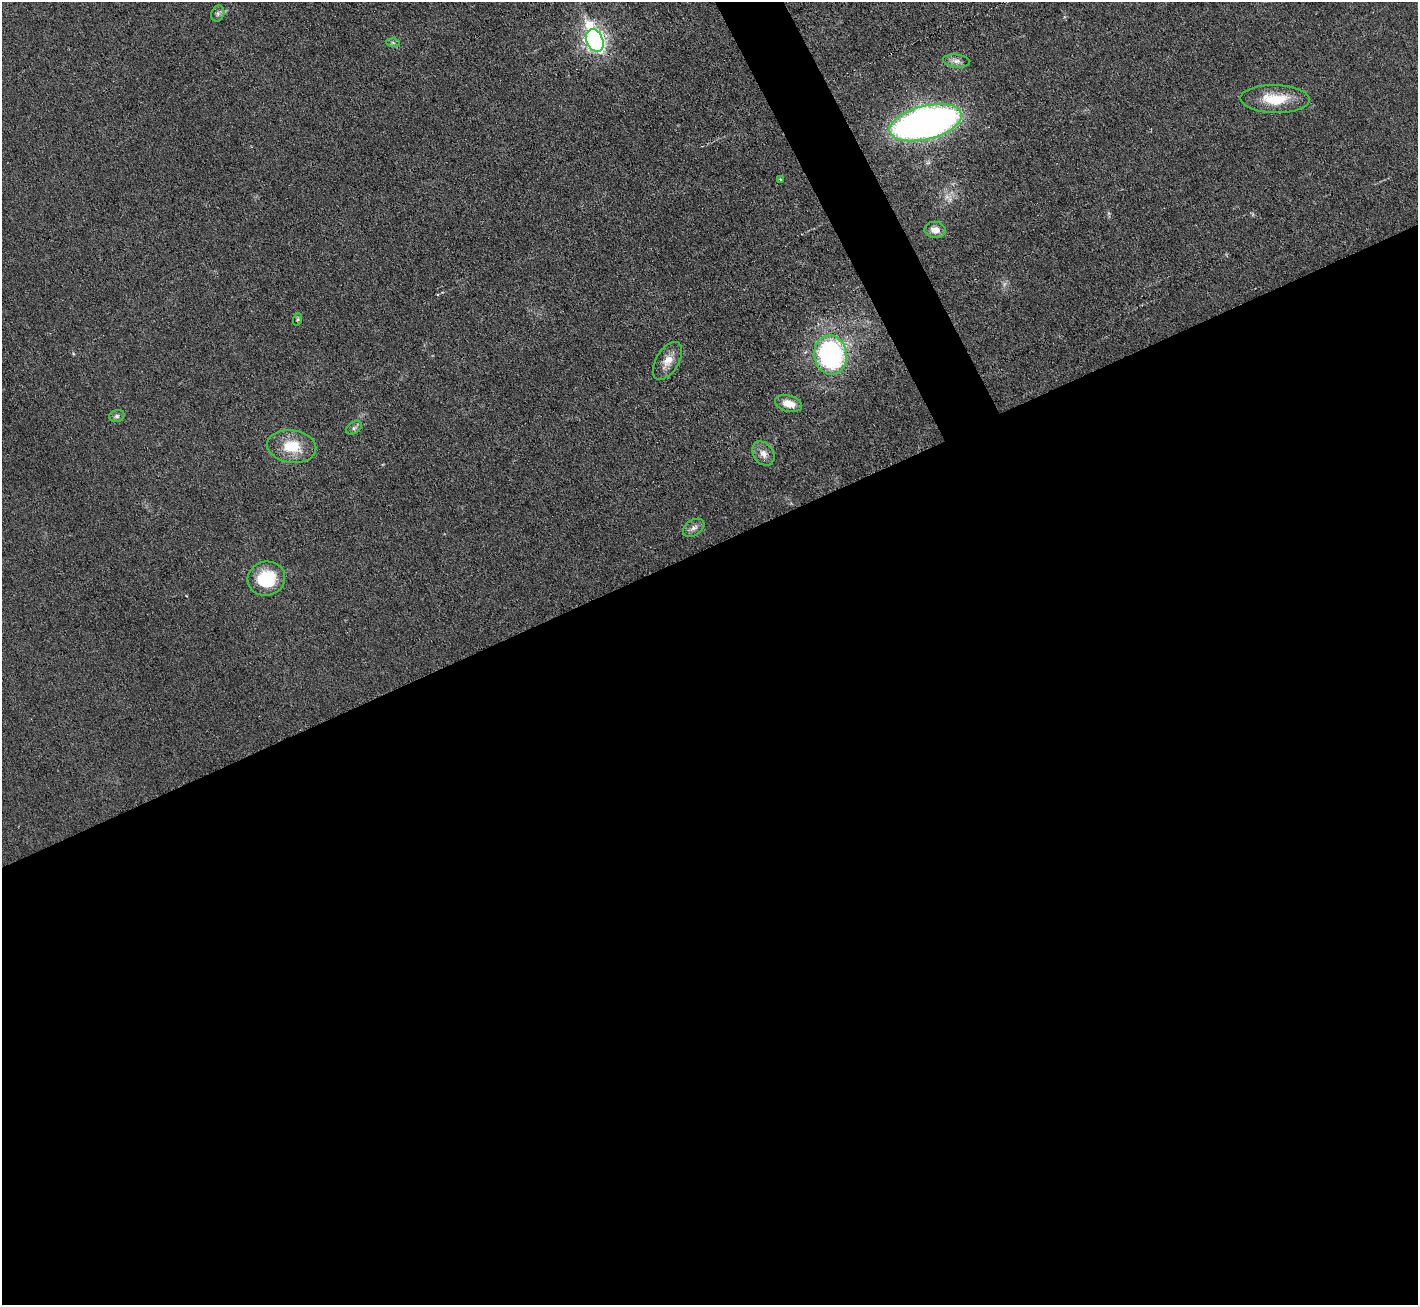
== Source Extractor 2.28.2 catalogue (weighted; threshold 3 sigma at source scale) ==
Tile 15 of 4 x 4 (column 3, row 4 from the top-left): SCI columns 2831-4246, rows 153-1455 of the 5664 x 5653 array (HDU 1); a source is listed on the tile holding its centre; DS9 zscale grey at full resolution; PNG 1420 x 1307 px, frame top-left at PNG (2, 2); each listed source drawn as its Kron ellipse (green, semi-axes under 4 px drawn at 4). Shown black and unused: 60% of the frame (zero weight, under 3 of 6 exposures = <1% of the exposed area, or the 3 px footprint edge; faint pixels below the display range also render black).
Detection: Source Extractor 2.28.2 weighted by HDU 2 'WHT'; one run over the whole footprint, this tile lists its part. Background 0.0264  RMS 0.0037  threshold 0.0152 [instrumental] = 3 sigma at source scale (4.09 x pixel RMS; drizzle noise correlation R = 1.36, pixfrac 0.8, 0.05/0.05 arcsec/px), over >= 5 px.
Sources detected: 18; all 18 listed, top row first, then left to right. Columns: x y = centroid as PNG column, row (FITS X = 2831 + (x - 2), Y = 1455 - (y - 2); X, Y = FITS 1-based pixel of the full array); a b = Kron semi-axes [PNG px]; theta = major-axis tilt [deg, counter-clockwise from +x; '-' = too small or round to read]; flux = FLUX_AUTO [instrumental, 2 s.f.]
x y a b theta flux
218 14 8 6 70 1.1
595 40 12 8 -68 160
393 42 6 4 -2 0.66
956 61 13 6 -7 1.8
1275 99 35 14 -1 11
926 123 37 17 14 190
780 179 4 3 - 0.37
935 230 10 8 -7 3
298 319 6 4 71 0.49
831 355 20 16 -81 59
667 361 21 11 59 4.6
789 404 14 8 -15 4.4
117 416 8 6 15 0.93
354 428 9 5 31 0.89
292 446 25 16 -8 11
763 454 13 9 -55 2.8
694 528 12 7 34 1.8
266 579 19 17 13 17